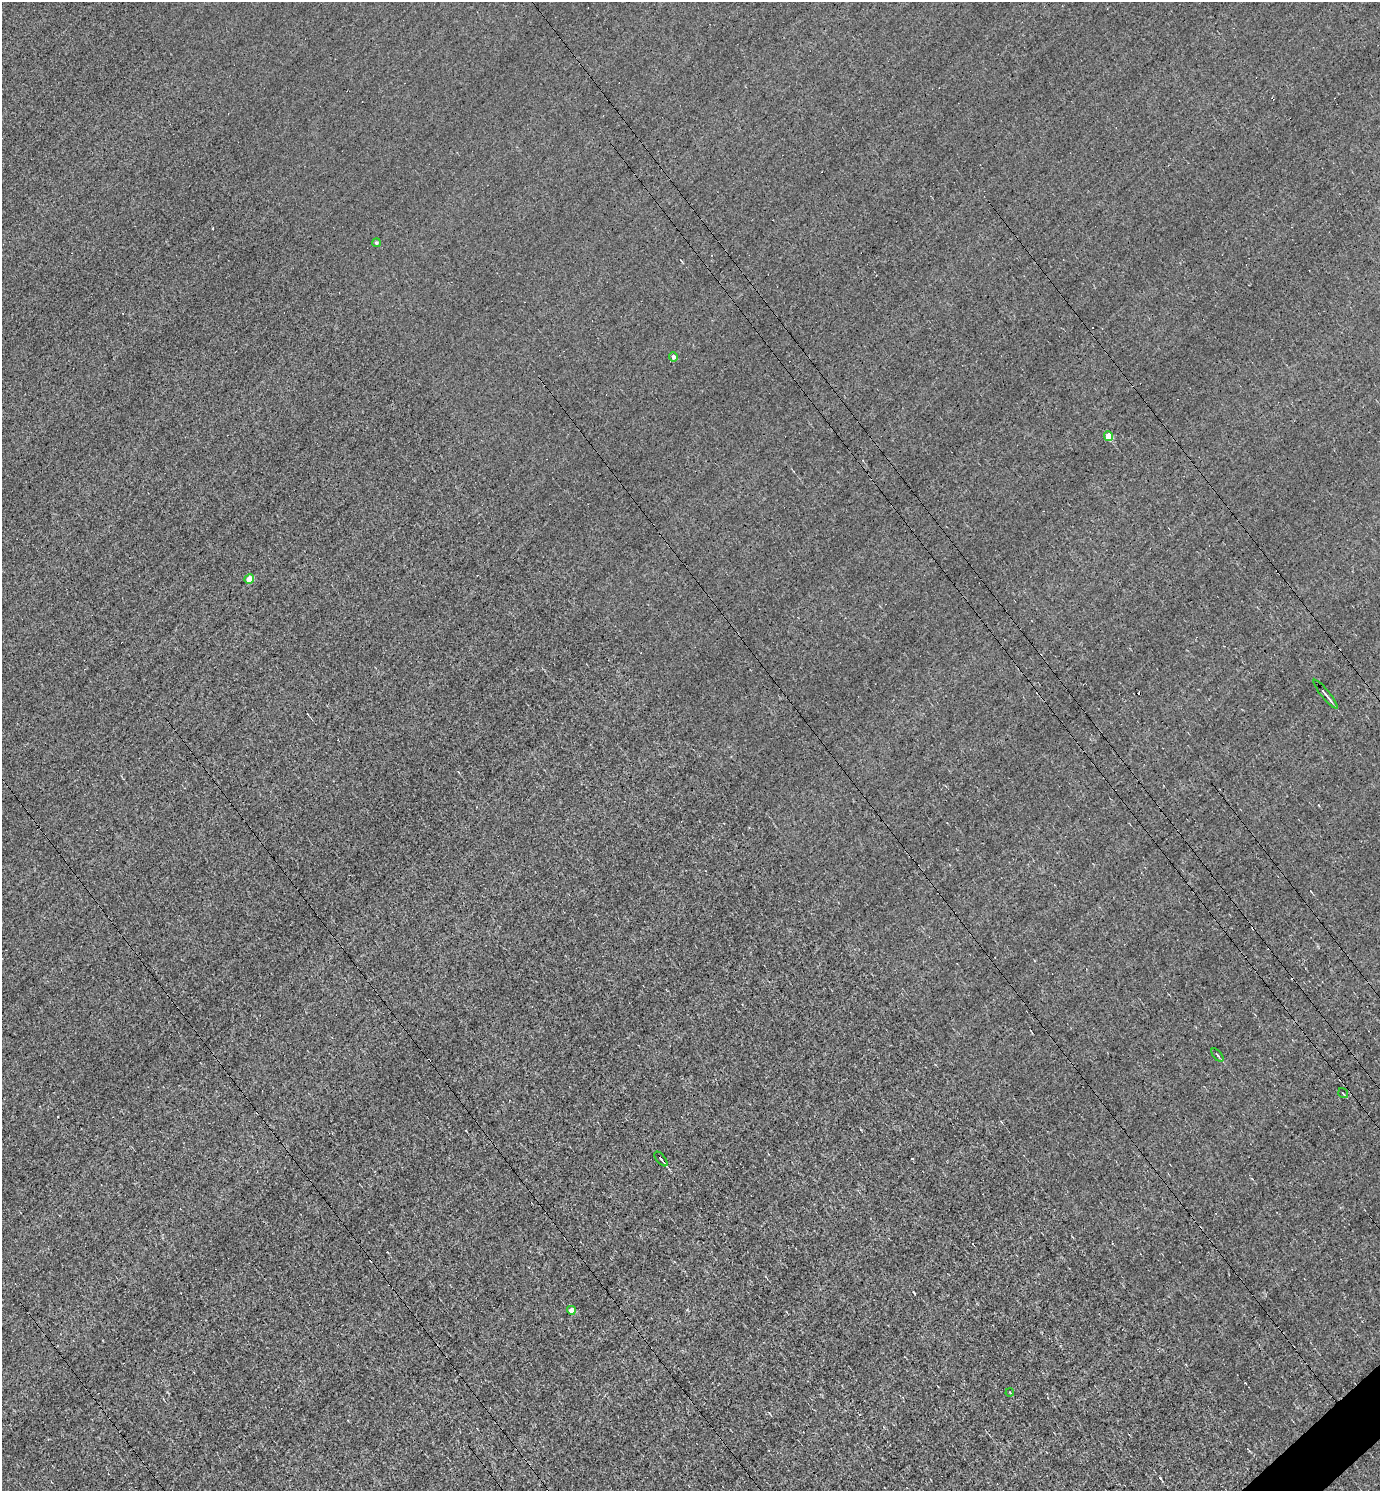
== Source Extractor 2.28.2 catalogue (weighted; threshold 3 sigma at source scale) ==
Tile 6 of 4 x 4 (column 2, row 2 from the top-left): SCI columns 1671-3048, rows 2981-4469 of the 5954 x 5959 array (HDU 1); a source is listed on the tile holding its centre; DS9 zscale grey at full resolution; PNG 1382 x 1493 px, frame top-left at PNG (2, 2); each listed source drawn as its Kron ellipse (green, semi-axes under 4 px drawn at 4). Shown black and unused: <1% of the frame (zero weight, under 3 of 4 exposures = <1% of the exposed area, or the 3 px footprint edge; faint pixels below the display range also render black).
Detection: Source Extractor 2.28.2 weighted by HDU 2 'WHT'; one run over the whole footprint, this tile lists its part. Background -0.00765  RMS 0.049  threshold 0.22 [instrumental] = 3 sigma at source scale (4.5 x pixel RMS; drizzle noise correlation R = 1.50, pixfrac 1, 0.05/0.05 arcsec/px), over >= 5 px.
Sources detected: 13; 3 cosmic-ray / hot-pixel residue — neither listed nor drawn; the other 10 listed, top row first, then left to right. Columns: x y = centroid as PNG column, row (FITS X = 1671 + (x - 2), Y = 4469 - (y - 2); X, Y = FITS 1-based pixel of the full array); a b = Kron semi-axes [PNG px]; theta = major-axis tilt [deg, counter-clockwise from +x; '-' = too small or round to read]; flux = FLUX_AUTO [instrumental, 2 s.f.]
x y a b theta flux
376 243 4 4 - 6.6
673 357 4 4 - 19
1109 436 5 4 - 94
249 579 5 4 - 89
1325 694 18 3 -51 18
1217 1055 8 2 -49 6.7
1343 1093 5 2 - 4.7
661 1159 9 2 -51 11
571 1310 4 4 - 45
1010 1393 4 2 - 3.6